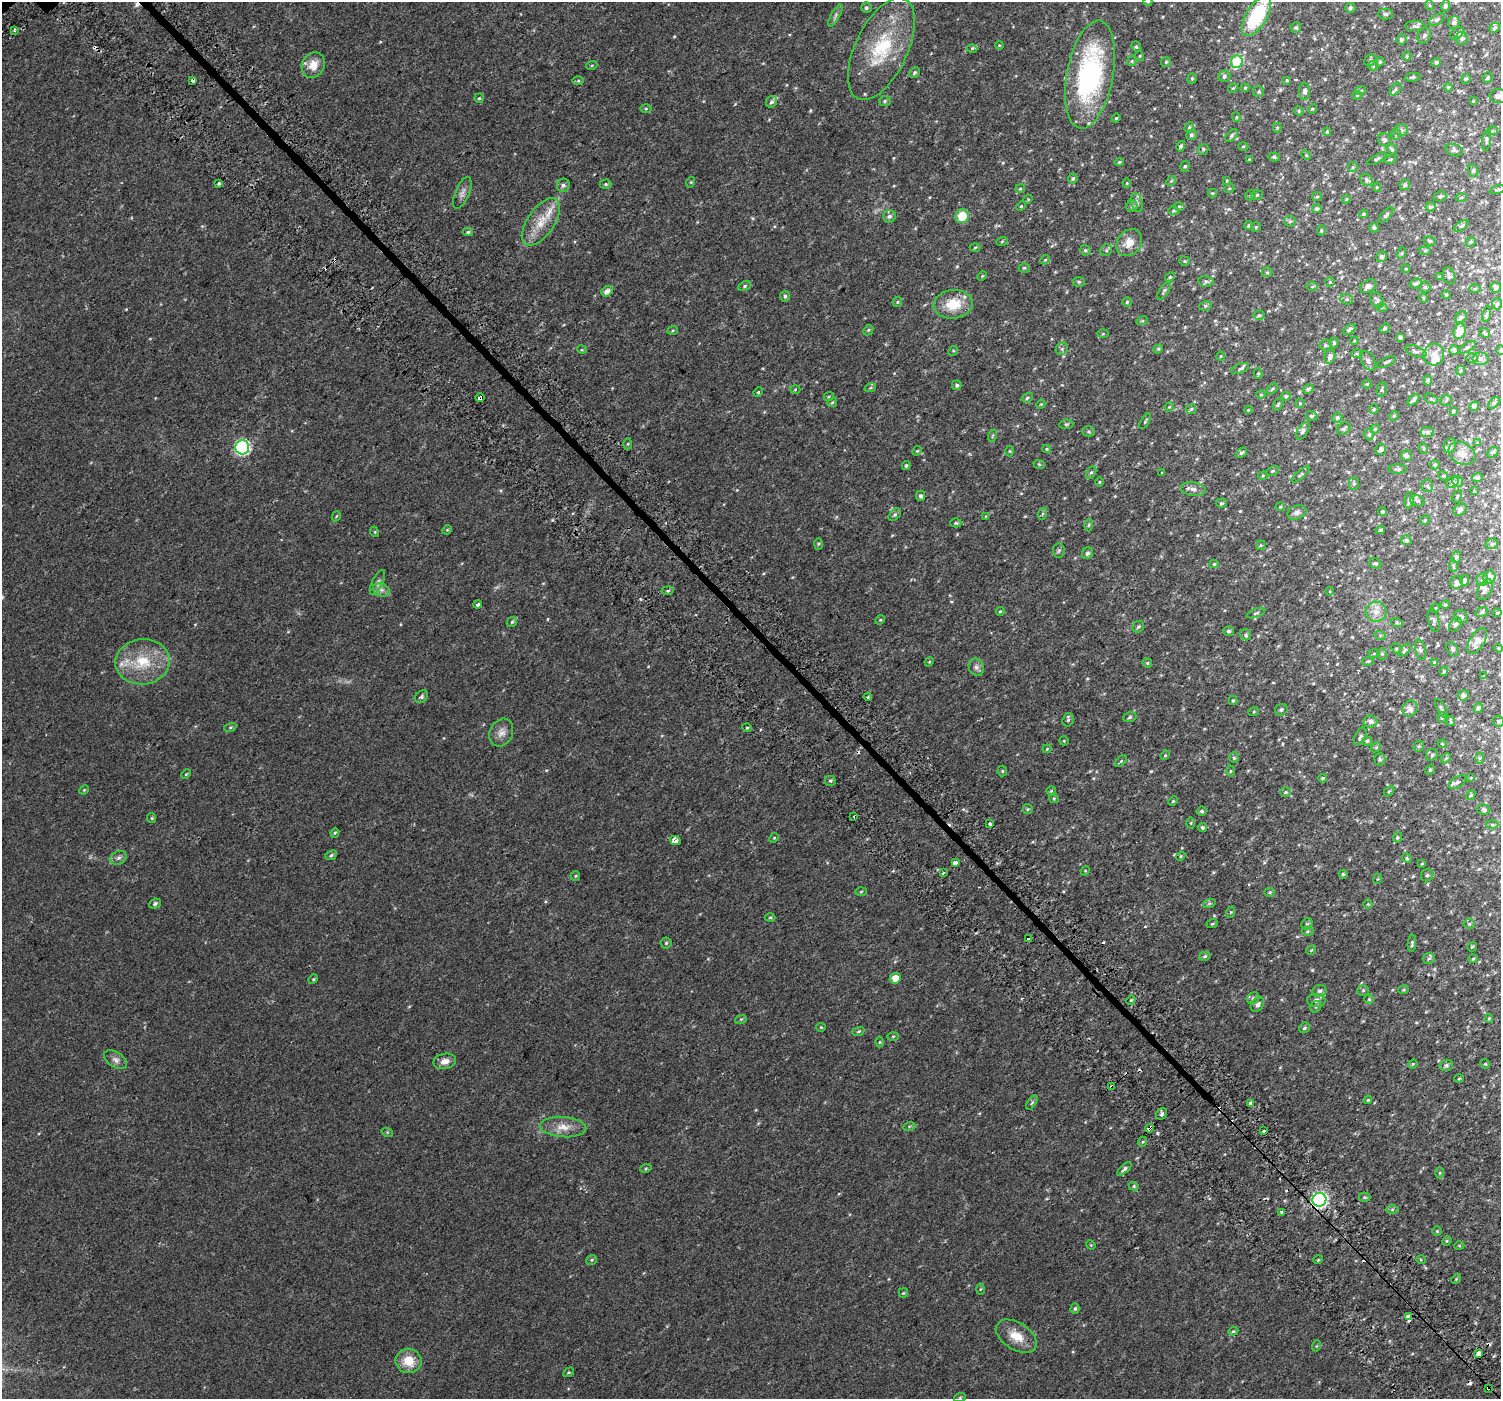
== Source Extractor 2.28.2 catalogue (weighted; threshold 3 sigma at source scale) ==
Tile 6 of 4 x 4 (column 2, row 2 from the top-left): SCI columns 1551-3049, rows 3075-4471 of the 6110 x 6080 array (HDU 1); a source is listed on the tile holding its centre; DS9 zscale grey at full resolution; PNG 1503 x 1401 px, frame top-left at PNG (2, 2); each listed source drawn as its Kron ellipse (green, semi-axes under 4 px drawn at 4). Shown black and unused: <1% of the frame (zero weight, under 2 of 3 exposures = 3% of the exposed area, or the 3 px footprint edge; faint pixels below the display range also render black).
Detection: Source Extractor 2.28.2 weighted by HDU 2 'WHT'; one run over the whole footprint, this tile lists its part. Background 0.0149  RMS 0.0057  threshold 0.0258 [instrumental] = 3 sigma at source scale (4.5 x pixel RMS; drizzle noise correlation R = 1.50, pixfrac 1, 0.0396/0.0396 arcsec/px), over >= 5 px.
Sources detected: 562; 13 cosmic-ray / hot-pixel residue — neither listed nor drawn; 18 inside a brighter listed object's ellipse — not listed separately; of the other 531, all 500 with FLUX_AUTO >= 0.453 (the completeness limit of this list) listed and drawn (31 fainter detections not listed), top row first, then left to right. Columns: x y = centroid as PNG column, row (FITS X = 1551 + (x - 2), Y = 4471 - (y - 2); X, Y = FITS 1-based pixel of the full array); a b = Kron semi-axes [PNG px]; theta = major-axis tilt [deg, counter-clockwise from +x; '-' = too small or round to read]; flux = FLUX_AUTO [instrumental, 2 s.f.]
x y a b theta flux
1148 2 4 3 - 0.48
1429 5 5 3 - 0.55
1445 6 5 4 - 1.3
866 8 5 5 - 1.1
1350 8 5 5 - 1.2
1386 14 7 5 -1 1.2
835 16 12 4 61 1.6
1257 16 22 10 59 35
1437 19 9 5 32 1.1
1454 22 6 6 - 1.5
1415 26 10 5 0 1.4
1296 27 5 5 - 1.1
1495 28 5 5 - 1.2
14 31 3 3 - 0.81
1457 33 7 5 37 1
1424 36 8 6 60 1.4
1461 38 7 6 - 2
1401 39 5 5 - 1.3
999 45 4 3 - 0.45
1136 47 5 4 - 0.76
972 48 5 3 - 0.54
881 49 55 26 65 38
1140 56 5 3 - 0.47
1407 56 4 4 - 0.64
1370 60 7 5 46 0.95
1132 61 5 4 - 0.75
1166 62 5 5 - 0.7
1237 62 6 6 - 43
1380 62 4 4 - 0.89
1436 62 5 4 - 1.3
313 65 13 11 62 6.9
592 65 5 3 - 0.56
1373 66 5 5 - 0.8
915 73 6 4 45 1
1090 75 55 23 79 83
1224 76 6 5 - 1.2
1413 77 8 4 9 0.95
1488 78 6 4 56 0.83
1192 79 5 4 - 0.74
1466 79 5 4 - 0.68
193 80 3 3 - 8.5
1287 80 4 3 - 0.73
578 81 6 4 1 0.67
1448 87 4 4 - 0.83
1233 88 6 3 43 0.58
1245 88 4 4 - 0.54
1396 89 7 4 51 0.88
1361 90 5 3 - 0.52
1259 92 5 5 - 0.9
1305 92 8 5 -89 1.8
1357 95 4 4 - 0.53
1498 96 8 7 - 2
479 98 5 4 - 0.8
885 101 6 5 - 0.83
1473 101 3 3 - 0.47
771 102 6 5 - 1.3
646 109 6 4 1 0.56
1312 109 5 3 - 0.5
1299 111 5 4 - 0.54
1236 117 4 4 - 0.64
1116 118 4 4 - 0.63
1189 127 6 4 70 0.75
1277 128 5 4 - 0.65
1401 130 6 6 - 1.5
1492 131 5 4 - 0.69
1327 132 4 3 - 0.69
1396 134 5 5 - 0.8
1191 135 5 5 - 1
1232 136 7 4 47 0.98
1384 140 7 6 - 1.5
1487 140 10 4 83 1
1181 146 5 4 - 1.1
1243 146 5 3 - 0.5
1203 149 6 5 - 0.76
1392 150 6 4 -63 0.85
1454 150 9 6 -19 1.1
1306 155 5 4 - 0.49
1274 157 6 4 -11 0.74
1249 159 4 4 - 0.48
1377 159 10 4 28 1.1
1390 159 6 3 19 0.6
1119 162 5 4 - 0.72
1185 166 6 4 74 0.72
1353 167 5 4 - 0.64
1473 171 6 5 - 0.82
1073 179 5 5 - 0.98
1366 180 7 5 -50 1.1
1171 181 5 4 - 0.62
1227 181 4 2 - 0.46
691 182 5 3 - 0.49
219 183 3 3 - 2
1127 183 4 4 - 0.52
606 184 6 4 1 0.89
563 185 7 6 - 1.7
1405 185 5 5 - 1.4
1377 187 4 4 - 0.58
1020 189 5 4 - 0.64
1229 189 5 3 - 0.49
1498 190 8 3 15 0.83
462 193 17 7 67 2.6
1212 193 4 4 - 0.58
1250 195 5 4 - 0.74
1257 195 6 5 - 0.9
1440 196 6 5 - 1
1317 197 5 4 - 0.67
1461 197 5 3 - 0.62
1028 199 5 3 - 0.48
1346 199 4 3 - 0.49
1137 203 10 5 -73 1.6
1021 206 5 4 - 0.6
1132 206 6 5 - 1.2
1179 206 5 3 - 0.49
1430 207 5 5 - 1.2
1317 209 5 4 - 1.2
1173 211 5 3 - 0.56
1364 214 4 4 - 0.98
1386 215 10 4 48 1.1
889 216 6 6 - 1.4
962 216 7 6 - 11
1290 221 6 5 - 0.89
541 222 27 13 56 11
1248 226 5 4 - 0.87
1461 226 8 4 34 0.88
1256 227 5 5 - 0.8
1374 228 5 4 - 0.88
1321 231 5 4 - 0.54
468 232 5 4 - 0.91
1002 241 6 3 19 0.57
1430 241 6 4 -17 0.84
1471 242 5 4 - 0.67
1129 243 14 11 49 6.4
975 247 5 3 - 0.55
1085 250 5 5 - 0.98
1106 250 6 5 - 1.1
1425 250 6 4 0 0.8
1402 253 6 3 71 0.55
1382 257 5 5 - 1.2
1045 260 5 4 - 0.72
1184 261 5 4 - 0.64
1024 268 5 4 - 0.71
1406 269 4 4 - 0.58
1267 272 5 5 - 0.75
982 276 5 4 - 0.5
1449 276 9 6 -69 1.5
1170 277 5 4 - 0.66
1440 277 4 3 - 1.1
1206 281 8 5 -10 1.1
1079 282 6 5 - 0.87
1330 282 5 4 - 0.59
1416 283 6 5 - 0.93
745 286 6 4 29 0.92
1368 286 9 6 32 2.4
1312 287 6 4 1 0.63
1425 287 5 5 - 0.75
1496 287 5 5 - 1.5
1475 289 5 4 - 0.52
607 291 6 4 36 3
1164 291 10 4 57 1.4
1446 295 4 4 - 0.58
785 296 5 5 - 1.2
1423 298 5 3 - 0.53
1347 299 6 5 - 0.94
1377 300 8 6 -57 1.3
897 302 5 5 - 0.64
1127 302 4 4 - 0.77
953 304 19 14 7 13
1497 304 6 5 - 0.91
1205 306 6 5 - 0.88
1382 307 5 3 - 0.6
1486 314 8 4 80 0.93
1259 315 5 5 - 0.77
1461 317 7 5 43 1.7
1142 321 6 3 18 0.61
1385 328 5 4 - 0.98
1350 329 7 4 39 1.4
673 330 5 3 - 0.59
868 330 5 4 - 0.72
1460 331 8 6 69 8.7
1484 333 6 4 -40 0.67
1103 334 5 4 - 0.57
1400 337 4 3 - 1.2
1354 341 4 3 - 0.47
1334 343 6 4 70 0.77
1325 345 6 5 - 1.1
1467 347 9 4 31 1
1062 349 7 5 46 1.1
1158 349 5 4 - 0.55
582 350 5 3 - 0.49
1454 350 4 4 - 1.5
1500 350 5 3 - 0.54
953 351 5 4 - 0.66
1416 351 11 5 -20 1.4
1357 353 5 3 - 0.6
1434 354 11 10 - 4.5
1221 356 4 4 - 0.54
1330 356 7 5 75 2.1
1472 358 6 5 - 0.94
1481 359 8 6 0 1.8
1368 361 11 6 -59 1.7
1386 362 10 3 25 0.75
1240 368 9 4 22 1.1
1461 371 5 4 - 0.84
1258 373 5 4 - 0.63
1428 380 5 4 - 1.3
1367 384 4 4 - 0.55
957 385 5 4 - 1.2
870 388 6 3 18 0.59
795 389 5 3 - 0.48
1272 389 6 4 45 0.69
1308 389 5 4 - 1.2
1382 390 7 4 77 0.8
758 392 5 4 - 0.57
1261 395 5 3 - 0.49
829 396 5 3 - 0.53
1286 396 5 4 - 1.1
480 398 5 3 - 1.3
1027 398 6 4 31 0.82
1431 399 7 4 -29 0.86
1413 400 7 4 44 1.4
1446 401 6 5 - 0.82
832 402 5 4 - 0.69
1300 403 5 4 - 0.5
1494 403 7 4 44 0.84
1041 404 4 3 - 0.45
1278 405 7 3 63 0.64
1474 406 5 4 - 0.94
1169 407 5 4 - 0.56
1191 409 5 5 - 0.81
1374 409 5 4 - 0.67
1248 410 4 3 - 0.48
1453 411 4 3 - 0.75
1312 416 6 4 -10 0.99
1394 416 5 4 - 0.62
1337 418 5 4 - 1
1145 421 9 3 58 0.72
1066 424 7 5 6 0.8
1344 429 7 5 38 1.1
1375 429 5 4 - 0.58
1088 431 6 5 - 0.85
1303 431 10 5 60 1.7
1427 432 7 5 -7 1.3
1369 434 6 4 88 0.88
992 436 6 4 71 0.72
1478 443 4 4 - 0.51
628 444 5 3 - 0.61
1450 446 8 6 69 1.8
242 447 7 7 - 95
1423 448 6 3 -71 0.61
1046 449 4 4 - 0.52
1381 449 5 5 - 1.4
917 451 5 4 - 0.58
1010 451 5 3 - 0.48
1493 452 6 4 43 1.1
1241 453 6 4 36 0.97
1462 453 14 10 -30 4.4
1406 456 6 5 - 1.5
1039 464 6 3 -19 0.6
906 465 4 4 - 0.86
1435 465 4 4 - 1
1397 469 9 4 -1 1
1272 471 7 4 27 0.73
1091 472 6 4 60 0.98
1162 473 3 3 - 2.4
1301 474 11 3 40 0.84
1263 476 5 3 - 0.52
1443 476 5 4 - 0.64
1477 477 5 4 - 1.2
1099 482 5 3 - 0.47
1453 482 6 5 - 0.98
1458 482 5 5 - 1.1
1354 484 6 5 - 0.92
1427 486 6 6 - 1.1
1193 489 12 6 -8 2.6
1474 491 3 3 - 0.46
921 496 5 4 - 1.2
1457 497 6 3 63 0.66
1409 501 8 3 81 1
1417 501 7 5 -22 0.98
1221 503 5 4 - 0.75
1280 507 4 4 - 0.52
1460 510 7 5 29 1.6
1383 512 4 4 - 0.77
1297 513 10 6 20 1.9
1042 514 6 4 70 0.72
895 515 7 5 44 1.1
336 516 5 4 - 0.53
986 516 4 3 - 0.84
1425 520 5 4 - 0.62
956 523 5 4 - 0.83
1089 525 6 4 88 0.77
447 530 5 4 - 0.57
1380 530 5 3 - 0.77
375 532 5 3 - 0.52
1406 540 5 4 - 1.1
819 544 6 4 88 0.78
1492 544 6 5 - 1
1261 545 5 4 - 0.59
1059 550 7 5 87 1
1088 553 6 5 - 1.6
1456 557 6 5 - 1.2
1375 563 6 5 - 0.94
1214 564 5 4 - 0.75
1453 566 6 4 -87 0.72
1489 577 6 6 - 3.4
1465 580 5 4 - 1
1482 580 6 6 - 1.3
377 582 13 5 64 2
1457 582 6 6 - 2.3
381 590 8 6 -21 2.2
1485 590 11 7 62 2
668 591 6 4 8 0.8
1330 591 4 3 - 0.47
478 604 4 3 - 1.6
1445 605 4 4 - 0.95
1435 608 5 4 - 0.56
1000 611 4 4 - 0.59
1376 612 10 10 - 3.9
1482 612 6 5 - 1
1256 613 10 4 21 0.95
1497 613 5 3 - 0.47
1461 617 7 6 - 1.2
880 620 5 4 - 0.55
1434 620 12 5 -77 1.2
512 622 6 4 43 0.77
1397 623 6 4 -18 0.77
1455 625 8 5 51 1.2
1138 627 6 5 - 1
1228 631 5 5 - 1.1
1246 635 6 5 - 1.1
1380 635 5 3 - 0.62
1477 641 14 7 58 4.2
1498 648 4 3 - 0.48
1396 649 6 4 -50 0.71
1453 649 8 5 -56 0.93
1405 650 8 4 48 0.89
1421 650 10 5 -76 1.2
1374 653 5 3 - 0.52
1382 654 6 5 - 0.92
1368 661 6 3 19 0.58
142 662 27 22 5 20
929 662 5 3 - 0.5
1147 663 5 4 - 0.67
1435 663 4 3 - 1.5
976 667 9 7 -64 2
1444 671 5 4 - 0.79
1484 676 4 4 - 0.45
1463 695 5 5 - 2.2
421 697 7 5 48 1.1
868 697 4 3 - 0.65
1233 700 4 4 - 0.59
1478 708 5 4 - 1.1
1410 709 8 7 - 2.6
1442 709 11 4 -62 1.1
1281 710 6 5 - 1.2
1254 711 5 3 - 0.51
1130 717 7 5 19 0.89
1442 718 5 5 - 0.76
1068 720 7 5 72 0.85
1370 721 7 6 - 2.3
1451 721 5 2 - 0.64
1498 721 6 5 - 0.93
230 727 6 4 20 0.77
747 728 5 3 - 0.59
501 733 14 11 64 4
1360 736 9 5 64 1.3
1064 741 5 4 - 0.53
1367 741 5 4 - 0.73
1442 744 4 3 - 0.49
1419 746 5 5 - 0.78
1376 747 6 4 44 0.73
1047 749 4 4 - 0.52
1165 755 5 4 - 0.69
1432 755 6 5 - 1
1234 758 5 4 - 0.93
1446 758 6 4 45 0.72
1480 758 6 4 88 0.7
1380 759 6 5 - 1
1121 761 7 4 45 0.81
1430 770 5 4 - 0.61
1002 771 5 5 - 0.63
1230 771 5 3 - 0.58
186 774 5 3 - 0.47
1323 778 4 3 - 0.64
1471 778 3 3 - 0.49
830 781 5 5 - 0.92
1457 782 9 5 33 1.3
84 790 5 4 - 0.54
1051 791 4 4 - 0.74
1389 791 6 4 44 0.64
1286 792 5 5 - 0.87
1471 795 5 3 - 0.62
1054 798 5 4 - 0.64
1173 801 5 3 - 0.52
1028 809 5 4 - 0.65
1484 810 6 5 - 1.2
1202 811 5 4 - 1
854 817 3 2 - 1.2
152 818 5 4 - 0.7
1191 823 5 3 - 0.6
990 824 3 3 - 6.2
1492 825 6 4 -2 0.97
1202 827 5 4 - 1
335 833 5 4 - 0.66
1397 837 5 4 - 0.73
774 838 5 4 - 0.49
675 841 5 4 - 9.5
331 855 6 4 25 1
1181 856 5 3 - 0.48
118 858 8 6 30 1.6
1407 858 5 4 - 0.62
955 863 3 3 - 18
1422 864 4 3 - 0.52
1085 871 5 4 - 0.48
943 873 3 3 - 2.1
1343 874 4 4 - 0.64
1427 875 6 6 - 1.1
575 876 5 4 - 0.66
1377 879 5 3 - 0.52
861 892 6 4 3 0.58
1270 892 5 4 - 0.73
155 904 6 5 - 1.3
1209 904 6 4 20 0.9
1368 904 4 4 - 0.56
1231 912 6 3 70 0.67
770 917 5 3 - 0.59
1212 924 6 3 18 0.51
1307 924 6 5 - 0.86
1469 924 5 5 - 0.8
1308 931 6 4 3 0.79
1028 939 4 3 - 0.87
666 943 5 5 - 0.78
1412 943 9 4 86 1
1472 947 5 4 - 0.57
1311 950 5 4 - 0.58
1205 956 6 4 17 0.85
1429 958 6 5 - 0.99
1473 959 5 4 - 0.64
895 978 5 5 - 5.4
313 979 5 4 - 0.6
1363 990 5 5 - 0.72
1403 990 5 3 - 0.58
1319 991 7 6 - 1.5
1253 998 6 5 - 1.2
1369 999 5 4 - 0.66
1131 1000 5 3 - 0.61
1316 1000 9 6 -4 2.1
1257 1005 8 6 53 1.8
1316 1007 6 5 - 0.86
1489 1018 4 4 - 0.56
741 1019 6 4 18 0.64
821 1027 4 4 - 0.5
1304 1028 6 5 - 0.98
858 1031 6 4 20 0.71
893 1036 5 3 - 0.59
879 1042 5 3 - 0.57
116 1060 13 7 -33 2.5
445 1061 11 7 12 3.6
1413 1064 5 4 - 0.65
1485 1064 5 4 - 0.57
1446 1065 6 5 - 1.3
1459 1079 5 3 - 0.48
1112 1087 4 3 - 3.4
1368 1100 4 3 - 0.48
1032 1103 8 3 59 0.73
1250 1103 3 3 - 8.3
1161 1114 6 5 - 1.2
563 1127 23 10 -4 6.7
909 1127 6 4 21 0.74
1149 1128 4 3 - 7.4
1264 1130 3 3 - 3.1
387 1132 6 4 -18 0.54
1142 1142 5 3 - 0.54
646 1168 6 3 20 0.7
1124 1169 9 4 43 1.3
1440 1173 5 3 - 0.68
1134 1186 5 4 - 0.68
1365 1197 6 4 0 0.83
1319 1200 7 6 - 130
1392 1210 6 4 0 0.96
1282 1212 3 3 - 2.9
1437 1231 5 5 - 0.65
1447 1241 5 4 - 0.63
1091 1245 5 4 - 0.47
1459 1246 5 3 - 0.52
592 1260 6 4 38 0.78
1318 1260 5 3 - 0.46
1421 1260 5 3 - 0.53
1456 1279 5 4 - 0.53
980 1289 5 3 - 0.55
903 1293 5 4 - 0.57
1075 1309 5 4 - 0.85
1408 1317 4 4 - 18
1233 1331 5 4 - 0.68
1016 1336 22 13 -32 9.1
1316 1346 5 3 - 0.47
1479 1354 4 3 - 82
408 1361 13 12 - 9
569 1372 6 3 30 0.58
1488 1388 3 3 - 1.6
960 1397 6 4 20 0.56
Overlapping masked pixels (flux is a lower limit): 8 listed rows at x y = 193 80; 480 398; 1112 1087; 1149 1128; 1319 1200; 1408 1317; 1479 1354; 1488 1388
Isophote crosses this tile's border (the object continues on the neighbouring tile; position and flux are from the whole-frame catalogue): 5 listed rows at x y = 1148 2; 1257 16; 1090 75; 1498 96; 1500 350
Unlisted compact peaks at least as high as the median listed source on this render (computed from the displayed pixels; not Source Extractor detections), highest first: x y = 1157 1133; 1312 970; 810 110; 126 309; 546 770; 674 36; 1063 891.